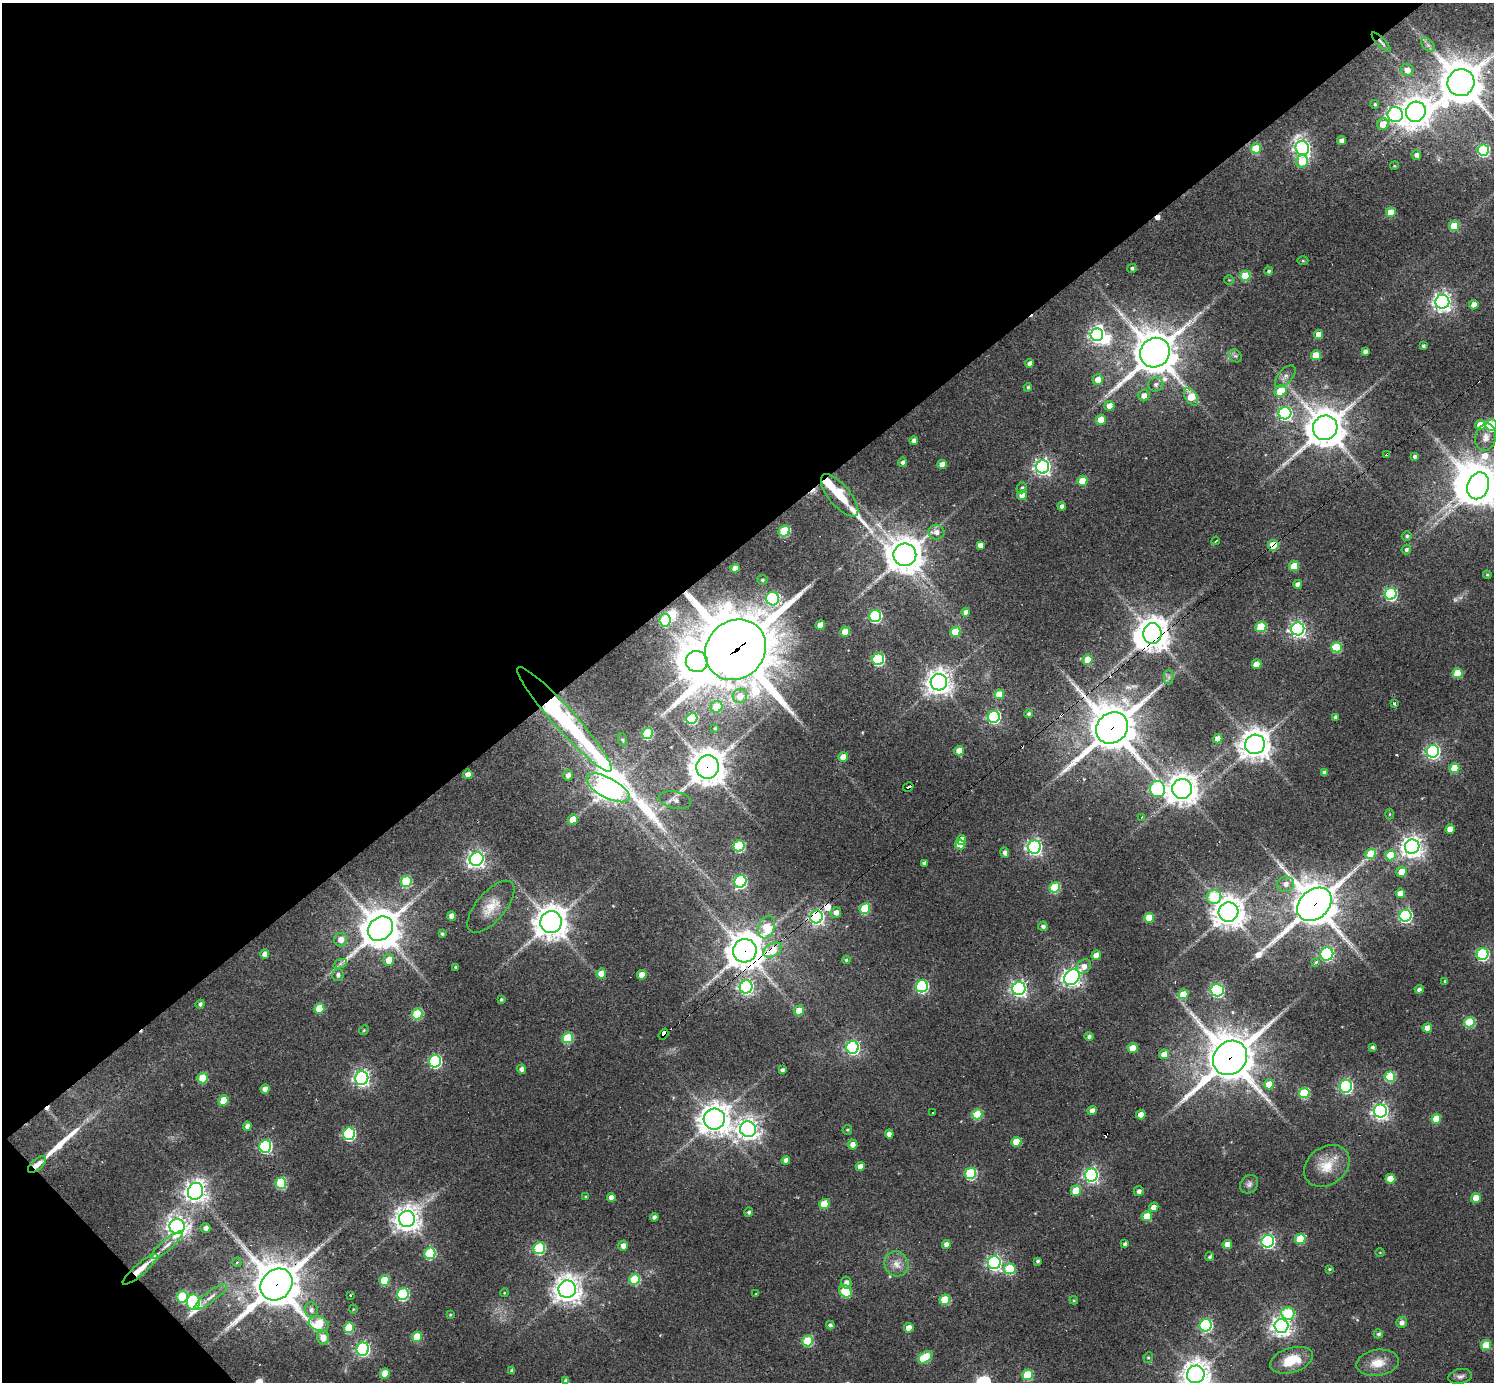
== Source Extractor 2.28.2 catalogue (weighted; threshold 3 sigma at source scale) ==
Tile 5 of 4 x 4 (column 1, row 2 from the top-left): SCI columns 1-1492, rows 2911-4290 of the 5967 x 5965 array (HDU 1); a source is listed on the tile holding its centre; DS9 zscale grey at full resolution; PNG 1496 x 1384 px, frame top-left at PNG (2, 3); each listed source drawn as its Kron ellipse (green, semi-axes under 4 px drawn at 4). Shown black and unused: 41% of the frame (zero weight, under 2 of 3 exposures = <1% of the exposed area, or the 3 px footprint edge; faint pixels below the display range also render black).
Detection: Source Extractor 2.28.2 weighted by HDU 2 'WHT'; one run over the whole footprint, this tile lists its part. Background 0.0616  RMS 0.008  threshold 0.0358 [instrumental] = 3 sigma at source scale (4.5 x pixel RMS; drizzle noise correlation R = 1.50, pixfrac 1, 0.05/0.05 arcsec/px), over >= 5 px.
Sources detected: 328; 1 too faint to see at this stretch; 7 inside a brighter object's white glare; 10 cosmic-ray / hot-pixel residue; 4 long thin detections or spike segments (spike, bleed or trail) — neither listed nor drawn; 3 inside a brighter listed object's ellipse — not listed separately; the other 303 listed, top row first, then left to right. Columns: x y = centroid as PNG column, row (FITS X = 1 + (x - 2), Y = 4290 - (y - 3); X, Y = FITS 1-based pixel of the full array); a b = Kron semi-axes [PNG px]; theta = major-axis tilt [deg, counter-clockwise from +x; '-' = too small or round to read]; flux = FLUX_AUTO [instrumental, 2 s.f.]
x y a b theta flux
1381 42 13 3 -45 2.1
1428 45 8 5 -44 2.6
1407 70 6 6 - 7.4
1461 83 14 13 - 2900
1375 104 4 4 - 1.2
1416 112 10 9 - 970
1395 115 7 7 - 290
1383 124 6 5 - 11
1341 140 4 4 - 3.9
1256 148 5 5 - 29
1302 148 7 6 - 290
1483 150 6 5 - 94
1416 155 5 5 - 3
1302 161 6 6 - 19
1394 166 4 3 - 0.69
1391 212 5 5 - 17
1454 226 5 5 - 27
1303 260 5 3 - 0.88
1132 268 4 4 - 1.6
1269 271 4 4 - 1.9
1245 276 5 5 - 31
1229 280 4 4 - 0.91
1442 302 7 7 - 400
1474 305 5 4 - 6.5
1097 335 6 6 - 240
1319 335 5 4 - 9.8
1423 346 3 3 - 1.5
1365 351 4 4 - 2.9
1155 353 15 14 - 2600
1316 355 5 5 - 18
1235 356 7 6 - 1.9
1030 363 4 4 - 4
1285 376 13 7 49 4.2
1098 379 5 5 - 9.4
1156 384 8 7 - 3.3
1028 387 4 4 - 1.5
1281 391 6 5 - 22
1144 396 6 5 - 5.5
1191 397 10 6 -58 22
1109 406 5 5 - 7.8
1285 413 6 6 - 160
1101 420 5 4 - 14
1480 425 5 5 - 15
1491 425 6 5 - 68
1325 428 12 12 - 2000
1486 437 13 10 78 7.1
914 441 4 4 - 3.5
1387 454 3 3 - 28
1415 456 4 4 - 2
902 462 5 4 - 2.6
942 464 5 4 - 5.9
1043 467 6 6 - 290
1082 481 5 5 - 20
1478 486 14 10 69 1500
1022 488 5 5 - 1.9
840 495 26 10 -50 30
1022 495 5 4 - 13
1062 506 4 4 - 2.9
784 531 6 5 - 49
936 532 8 7 - 5.1
1407 536 5 4 - 1.5
1216 541 4 3 - 1.8
980 545 4 4 - 3.9
1273 545 5 5 - 19
1406 549 5 4 - 1.9
905 555 11 11 - 1700
1294 566 5 5 - 21
735 568 4 4 - 6.7
1487 575 4 3 - 0.98
762 580 5 5 - 1.6
1298 584 4 4 - 5.1
1391 594 6 6 - 110
773 599 7 6 - 86
966 612 4 4 - 4.2
875 616 6 6 - 110
665 620 6 5 - 51
820 625 5 4 - 9.6
1261 627 5 5 - 47
1298 629 6 6 - 260
845 632 5 5 - 18
955 632 5 5 - 23
1152 634 10 9 - 1400
1337 647 5 5 - 46
735 650 32 28 44 7800
878 659 6 5 - 93
1088 660 5 5 - 28
697 661 11 10 - 1000
1257 664 5 4 - 9
1457 673 5 5 - 25
1169 677 7 5 -90 2
939 682 8 8 - 770
999 694 5 5 - 16
740 696 7 7 - 10
1394 704 3 3 - 2.9
717 707 6 5 - 20
1029 714 4 4 - 1.8
994 717 6 5 - 120
1336 717 4 3 - 2.3
692 718 6 5 - 61
564 719 69 11 -48 140
715 728 3 3 - 0.87
1112 728 17 14 42 3300
647 733 5 5 - 66
1218 739 4 4 - 7.7
623 740 7 4 -71 1.2
1255 744 10 9 - 1100
959 751 5 4 - 8.7
1433 751 6 6 - 180
843 757 5 4 - 11
708 767 11 11 - 1500
1454 768 5 5 - 27
1324 773 4 4 - 2.8
468 774 5 4 - 6.4
568 775 5 5 - 4.2
908 787 5 3 - 53
608 788 24 10 -28 970
1158 789 8 7 - 140
1182 789 10 10 - 1100
675 800 16 8 -10 5.7
1390 814 5 3 - 0.78
1142 817 4 2 - 0.72
573 819 5 5 - 13
1450 829 5 4 - 8.9
962 840 5 4 - 9
960 844 5 5 - 17
739 846 5 5 - 71
1034 847 6 6 - 230
1412 847 7 7 - 620
1005 852 5 4 - 3.1
1371 854 6 5 - 30
1390 855 5 5 - 22
477 859 7 6 - 300
924 863 4 4 - 2.9
1401 872 5 5 - 13
406 881 6 5 - 55
740 881 6 6 - 120
1286 884 8 7 - 5
1055 887 5 5 - 42
1400 893 4 4 - 10
1214 897 7 7 - 54
1314 904 19 14 42 3100
491 907 32 14 50 16
865 908 5 5 - 45
836 912 5 5 - 4.5
1228 912 10 9 - 1300
452 916 4 4 - 7.4
1405 916 6 6 - 150
817 917 6 6 - 230
1149 918 5 5 - 19
551 922 11 10 - 1300
1043 926 5 4 - 2.6
767 927 12 8 70 25
380 929 14 11 41 1900
442 934 3 3 - 1.4
341 940 7 6 - 6.2
773 950 10 6 31 27
745 951 12 11 - 1600
265 954 4 4 - 6.6
1327 954 6 6 - 120
1482 954 6 5 - 100
1096 955 5 4 - 8.2
389 960 6 5 - 11
846 960 4 3 - 0.95
1316 962 3 3 - 4.3
340 964 7 4 19 2
1084 966 8 6 44 5.8
455 967 3 3 - 0.91
601 974 5 5 - 18
338 975 6 5 - 2.4
642 975 5 4 - 13
1072 977 8 7 - 380
1445 981 3 3 - 1.1
922 986 6 6 - 120
746 987 6 6 - 210
1019 988 6 6 - 260
1419 989 4 4 - 2.8
1217 990 6 6 - 140
1183 994 5 5 - 21
501 999 3 3 - 1.3
200 1004 4 4 - 2
319 1008 5 5 - 24
799 1011 5 5 - 15
417 1014 5 5 - 50
1469 1022 5 5 - 50
1427 1028 4 4 - 11
364 1030 5 4 - 0.93
663 1034 6 4 55 260
1089 1036 5 4 - 2.2
568 1038 5 5 - 47
853 1047 6 6 - 160
1372 1047 4 3 - 1.7
1133 1048 5 5 - 18
1164 1054 5 4 - 9.1
1230 1058 18 16 46 3400
435 1061 6 6 - 120
521 1069 4 4 - 3.4
782 1070 4 3 - 2.4
1390 1077 5 5 - 50
203 1078 5 5 - 27
362 1078 7 6 - 280
1269 1084 5 5 - 15
1346 1086 6 6 - 140
265 1089 4 4 - 6.3
1304 1093 5 5 - 55
223 1100 5 5 - 20
1092 1111 5 4 - 4.7
1380 1111 6 6 - 280
933 1112 2 2 - 0.61
977 1114 5 5 - 34
1141 1115 4 4 - 9
714 1119 10 10 - 1100
1436 1119 5 5 - 22
247 1126 4 4 - 3.9
748 1129 8 7 - 590
847 1130 5 4 - 1.1
349 1134 6 6 - 110
889 1134 4 4 - 5.5
1016 1142 5 5 - 20
853 1144 5 5 - 5.4
265 1146 6 6 - 120
786 1160 4 4 - 4.8
37 1165 11 5 40 8.4
860 1166 4 4 - 6.2
1327 1166 24 19 37 19
971 1173 6 5 - 75
1091 1175 6 6 - 220
1390 1179 5 5 - 17
281 1183 6 5 - 59
1249 1184 10 8 49 3.2
195 1191 8 7 - 610
1076 1191 5 5 - 23
1139 1191 5 5 - 2.7
586 1197 3 3 - 0.88
611 1197 4 4 - 6.7
1476 1198 5 5 - 16
824 1204 5 5 - 26
1154 1207 5 4 - 6.5
749 1212 4 4 - 2
1147 1216 5 5 - 20
654 1217 4 4 - 2.5
407 1219 8 8 - 880
177 1226 7 7 - 520
205 1228 5 4 - 3.7
1300 1239 5 5 - 35
1268 1241 6 6 - 170
946 1244 4 4 - 4.3
1125 1244 4 3 - 1.9
1227 1244 4 4 - 8.2
167 1245 20 5 40 5.5
623 1246 5 4 - 5.6
539 1248 6 5 - 74
1380 1252 5 3 - 0.66
430 1253 6 5 - 56
1210 1257 4 4 - 1.5
1037 1261 4 3 - 1.8
237 1262 5 4 - 1.4
994 1263 6 6 - 210
896 1264 13 12 - 7.8
140 1269 22 5 41 12
1010 1269 5 5 - 47
1330 1269 4 3 - 0.89
384 1280 5 5 - 30
634 1280 5 5 - 44
846 1282 6 5 - 4.6
277 1284 17 14 44 3400
567 1289 9 8 - 940
845 1291 7 5 -46 46
504 1293 4 3 - 0.68
403 1294 6 5 - 89
756 1294 4 2 - 0.51
350 1295 3 3 - 1.8
182 1297 6 5 - 40
211 1297 20 5 37 6
945 1300 5 5 - 33
1074 1300 4 3 - 0.74
193 1302 8 6 -89 150
353 1309 4 3 - 0.64
311 1310 7 6 - 2.9
1288 1313 6 6 - 48
450 1314 4 3 - 0.92
1401 1322 5 5 - 4.2
319 1324 10 7 -18 42
830 1325 4 4 - 2.2
1206 1325 6 6 - 130
1281 1326 7 7 - 490
349 1328 5 5 - 34
909 1328 5 4 - 9.2
1378 1334 4 4 - 2
417 1337 5 5 - 21
323 1338 7 6 - 8.7
808 1341 5 5 - 47
1486 1345 5 5 - 32
363 1349 6 6 - 180
925 1357 8 5 34 43
1148 1357 5 4 - 1.2
1292 1360 22 12 17 23
1378 1363 21 13 8 14
512 1371 4 3 - 2.3
385 1374 5 5 - 15
1196 1374 9 8 - 1000
1027 1375 5 5 - 43
1460 1376 12 7 10 3.1
566 1381 4 4 - 2.5
Overlapping masked pixels (flux is a lower limit): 18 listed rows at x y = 1381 42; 1387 454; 1273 545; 1152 634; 735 650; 1112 728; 708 767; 908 787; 1314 904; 817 917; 773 950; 745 951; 746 987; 663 1034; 1230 1058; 37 1165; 140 1269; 277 1284
Isophote crosses this tile's border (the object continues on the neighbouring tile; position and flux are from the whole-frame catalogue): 4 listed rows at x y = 1491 425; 1478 486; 1196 1374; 566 1381